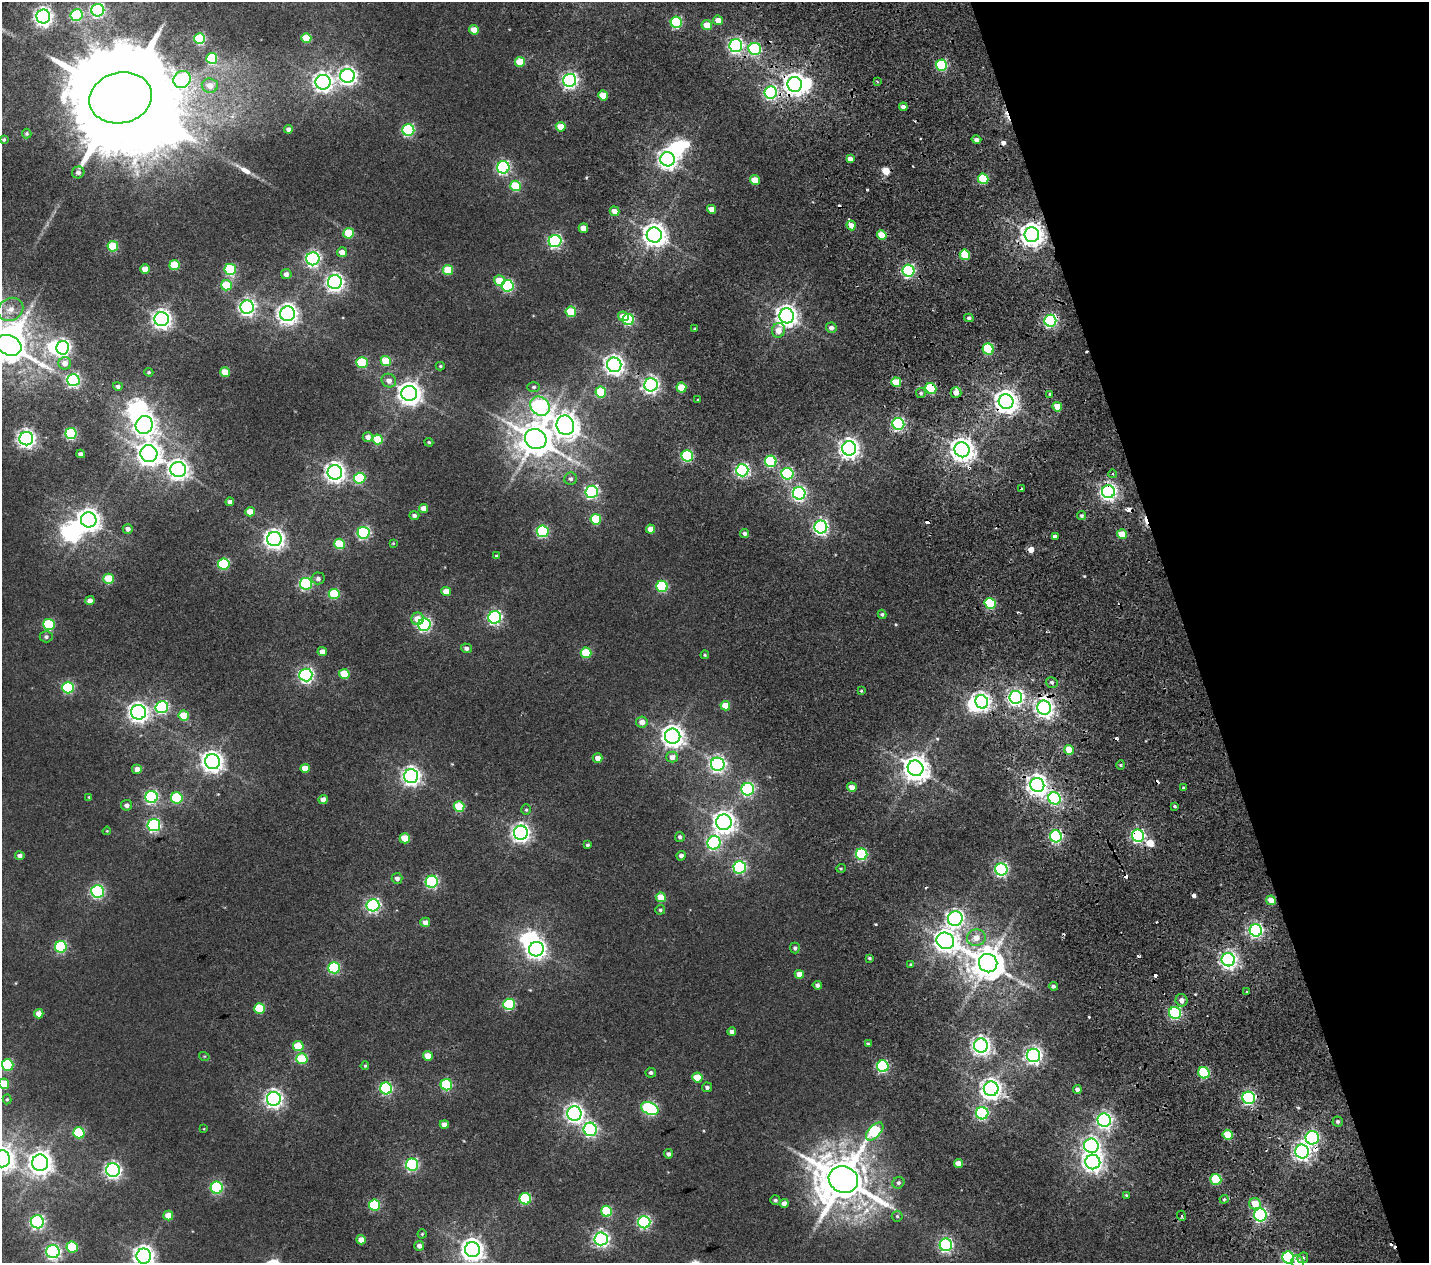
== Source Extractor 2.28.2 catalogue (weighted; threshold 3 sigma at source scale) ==
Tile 12 of 4 x 4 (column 4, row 3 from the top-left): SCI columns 4915-6341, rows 1565-2825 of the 6576 x 5575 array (HDU 1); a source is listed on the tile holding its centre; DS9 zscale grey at full resolution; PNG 1431 x 1265 px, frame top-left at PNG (2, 2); each listed source drawn as its Kron ellipse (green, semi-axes under 4 px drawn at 4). Shown black and unused: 17% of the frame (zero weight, under 2 of 5 exposures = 17% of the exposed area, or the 3 px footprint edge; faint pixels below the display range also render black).
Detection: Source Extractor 2.28.2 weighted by HDU 2 'WHT'; one run over the whole footprint, this tile lists its part. Background 0.0107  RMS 0.0057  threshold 0.0255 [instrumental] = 3 sigma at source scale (4.5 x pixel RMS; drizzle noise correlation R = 1.50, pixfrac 1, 0.0396/0.0396 arcsec/px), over >= 5 px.
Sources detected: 357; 10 inside a brighter object's white glare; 24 cosmic-ray / hot-pixel residue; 1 long thin detection or spike segment (spike, bleed or trail) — neither listed nor drawn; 1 inside a brighter listed object's ellipse — not listed separately; the other 321 listed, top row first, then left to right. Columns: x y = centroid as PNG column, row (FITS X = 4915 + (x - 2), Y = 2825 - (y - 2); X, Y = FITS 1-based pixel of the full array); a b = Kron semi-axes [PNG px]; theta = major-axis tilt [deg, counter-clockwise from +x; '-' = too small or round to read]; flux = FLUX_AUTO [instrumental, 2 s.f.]
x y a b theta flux
98 10 6 6 - 95
77 15 6 6 - 46
43 17 7 7 - 230
718 20 5 4 - 5.5
676 22 5 5 - 53
707 25 5 5 - 8.6
474 30 5 4 - 7.8
306 38 5 5 - 12
200 39 5 5 - 37
736 46 6 6 - 120
755 49 6 6 - 50
212 58 5 5 - 35
520 62 5 5 - 12
942 65 5 5 - 42
347 76 7 7 - 210
182 79 9 8 - 110
570 80 6 6 - 150
877 81 3 2 - 0.57
323 82 7 7 - 270
795 84 7 7 - 400
210 85 8 7 - 4.5
771 92 6 6 - 77
603 95 5 5 - 10
121 98 31 25 13 19000
903 107 4 4 - 2
561 127 5 4 - 6.9
289 129 4 4 - 2.3
408 130 6 6 - 57
27 133 5 4 - 0.84
4 140 3 3 - 0.79
976 140 5 4 - 2.2
668 159 7 7 - 270
850 159 4 4 - 2.5
503 167 6 6 - 84
78 172 6 6 - 1.6
983 179 5 5 - 27
755 180 5 4 - 8.1
516 186 5 5 - 26
712 209 5 4 - 4.7
614 211 5 4 - 4.1
851 225 5 4 - 3.9
583 228 5 4 - 5.8
349 233 5 5 - 16
654 235 7 7 - 440
882 235 5 4 - 9.8
1032 235 7 7 - 420
555 241 6 6 - 86
113 246 5 5 - 21
342 252 5 5 - 4.5
965 255 5 5 - 20
313 259 6 6 - 110
174 265 5 5 - 18
145 269 5 4 - 6.3
230 270 6 5 - 38
448 270 5 5 - 17
908 271 6 6 - 73
286 274 5 5 - 2.3
499 281 5 5 - 11
335 282 7 7 - 200
226 285 5 5 - 21
508 286 6 6 - 55
247 307 7 6 - 160
11 309 13 11 31 6
571 312 5 5 - 21
288 314 7 7 - 290
623 316 5 4 - 4.6
787 316 7 7 - 340
969 318 4 3 - 1.1
162 319 7 7 - 250
628 319 6 5 - 40
1050 321 6 6 - 87
831 328 5 5 - 2.2
695 329 4 3 - 0.58
778 330 7 6 - 5.9
9 345 13 10 -24 1500
63 348 7 6 - 140
988 349 5 5 - 36
386 361 5 5 - 14
362 362 5 5 - 28
65 363 6 6 - 3.9
614 365 7 7 - 260
440 366 4 4 - 0.6
149 372 4 3 - 0.6
225 372 5 5 - 10
73 380 6 6 - 86
389 381 7 6 - 3
896 382 5 5 - 13
651 385 7 6 - 150
118 386 5 4 - 1.3
534 387 6 5 - 1
681 387 5 5 - 12
931 388 6 5 - 31
601 392 5 5 - 21
409 393 8 7 - 430
921 393 5 5 - 1
956 393 5 5 - 3.6
1050 394 3 3 - 2.7
698 400 3 2 - 0.45
1006 402 7 7 - 420
540 406 10 9 - 130
1057 407 5 4 - 7.6
898 424 6 5 - 81
144 425 9 8 - 360
565 425 10 8 -70 540
71 434 6 5 - 48
368 437 5 5 - 3
26 439 7 6 - 210
378 439 5 5 - 17
536 439 11 9 -27 1100
429 442 4 3 - 0.57
849 448 7 7 - 290
962 450 7 7 - 460
81 454 4 4 - 2
149 454 8 8 - 440
687 456 5 5 - 42
771 461 6 5 - 46
178 470 8 7 - 270
742 470 6 6 - 100
335 472 7 7 - 290
787 474 6 6 - 60
1113 474 4 3 - 0.66
360 478 5 5 - 30
571 479 6 6 - 1.4
1021 489 3 2 - 0.55
592 492 6 6 - 81
1108 492 6 6 - 180
799 493 6 6 - 100
230 502 4 4 - 2
424 508 4 4 - 4.8
250 512 5 4 - 7.1
414 515 5 4 - 1.5
1082 516 4 4 - 0.97
596 519 5 5 - 24
89 520 8 7 - 400
821 527 6 6 - 140
128 529 5 4 - 2.3
650 529 4 4 - 4.8
543 531 6 6 - 53
363 533 6 6 - 74
745 534 4 4 - 1.4
1122 534 5 4 - 9.8
1055 537 4 4 - 1.9
274 539 7 7 - 280
393 543 3 3 - 0.4
339 544 5 5 - 20
496 556 4 3 - 0.49
224 564 6 5 - 38
318 578 6 6 - 1.7
109 579 5 5 - 18
306 584 6 6 - 68
662 586 6 5 - 38
446 592 5 4 - 6.6
334 594 5 5 - 25
90 601 4 4 - 3.6
990 603 5 5 - 36
882 614 5 4 - 0.88
495 617 6 6 - 100
418 619 6 6 - 6.2
49 624 6 5 - 35
424 625 6 6 - 94
46 637 6 5 - 1.4
466 648 5 5 - 1.6
322 652 5 4 - 3.4
586 653 5 5 - 22
705 655 4 4 - 0.5
344 674 5 5 - 15
306 675 6 6 - 120
1052 682 6 5 - 1.3
68 688 6 6 - 50
861 691 4 3 - 0.58
1016 697 6 6 - 150
982 702 7 6 - 180
725 706 5 4 - 9.5
162 707 6 6 - 74
1044 708 7 7 - 250
138 712 7 7 - 270
184 715 5 5 - 13
642 722 6 5 - 3.8
673 736 7 7 - 370
1069 750 5 4 - 9.8
672 757 6 5 - 3.3
598 758 5 4 - 3.2
212 762 7 7 - 340
718 764 7 6 - 140
1121 765 5 3 - 0.63
305 768 5 4 - 6.1
916 768 8 7 - 560
137 769 5 5 - 2.7
411 776 7 7 - 230
1037 785 7 7 - 320
852 787 5 4 - 3.8
1183 788 3 3 - 0.65
748 789 6 6 - 71
89 797 4 4 - 0.44
152 797 6 6 - 78
177 798 6 5 - 34
1055 798 6 6 - 70
323 800 4 4 - 3.8
127 805 5 5 - 2
459 807 5 5 - 21
1175 807 3 3 - 3.2
526 810 5 4 - 0.72
724 822 8 7 - 360
154 825 6 6 - 80
107 831 4 3 - 0.4
521 833 7 7 - 230
1056 836 6 6 - 78
1138 836 6 6 - 110
680 837 5 5 - 1.3
405 838 5 5 - 12
714 843 7 6 - 78
587 845 3 3 - 0.95
862 854 6 5 - 48
20 856 4 4 - 2
681 856 4 4 - 2.1
740 867 6 6 - 70
841 868 5 3 - 0.48
1001 869 6 6 - 100
397 878 5 5 - 1.9
432 882 6 6 - 74
97 891 6 6 - 87
661 897 5 5 - 12
1271 900 5 4 - 5.3
373 905 6 6 - 110
660 910 5 4 - 0.92
955 918 7 7 - 170
425 922 5 4 - 3.4
1256 930 6 6 - 110
976 938 9 8 - 4.8
945 941 9 8 - 360
61 947 6 6 - 50
795 948 5 5 - 1.2
536 949 7 7 - 240
870 958 4 3 - 0.76
1228 960 7 6 - 190
988 963 9 9 - 1100
911 965 3 3 - 0.82
334 968 6 6 - 48
799 974 4 4 - 5.5
817 985 5 4 - 2
1053 986 4 4 - 1.2
1247 991 3 3 - 4.7
1181 1000 6 6 - 2.8
509 1004 6 5 - 39
259 1008 5 5 - 20
1175 1013 6 6 - 67
39 1014 5 4 - 5
732 1032 4 4 - 2.6
868 1044 4 4 - 0.65
981 1045 7 7 - 230
298 1046 5 5 - 15
1033 1055 6 6 - 170
204 1056 5 3 - 0.46
428 1056 5 4 - 6.4
302 1059 5 5 - 19
8 1065 6 5 - 36
365 1066 4 3 - 0.58
883 1066 6 5 - 56
651 1073 5 5 - 1.2
1204 1073 6 5 - 39
697 1078 5 5 - 13
4 1084 5 5 - 15
446 1085 6 5 - 38
707 1087 5 5 - 1.3
386 1088 6 6 - 63
991 1089 7 7 - 300
1077 1090 4 4 - 1.9
1249 1098 6 6 - 100
7 1099 5 4 - 0.62
274 1099 7 7 - 200
650 1109 9 6 -25 77
982 1113 6 6 - 68
574 1114 7 7 - 220
1104 1120 7 6 - 150
1338 1122 5 5 - 1.2
444 1125 4 4 - 3.7
204 1129 4 3 - 0.36
590 1129 7 6 - 100
875 1131 11 6 47 40
79 1133 6 5 - 31
1228 1135 5 5 - 12
1312 1138 6 6 - 96
1091 1146 7 7 - 180
1302 1151 7 6 - 210
668 1154 4 4 - 1.3
2 1159 8 8 - 430
1093 1162 7 7 - 280
40 1163 8 8 - 430
958 1163 4 4 - 4.6
412 1164 6 6 - 76
113 1170 7 7 - 160
1216 1179 5 5 - 28
843 1180 15 13 -19 2400
898 1183 6 5 - 1.2
217 1188 6 6 - 59
1126 1195 4 3 - 0.49
525 1199 6 5 - 39
1224 1199 4 4 - 0.75
775 1200 5 4 - 0.95
784 1203 4 4 - 2.4
1255 1204 6 5 - 8.4
375 1205 6 5 - 34
607 1211 5 5 - 25
168 1215 5 5 - 6.5
1260 1215 6 6 - 97
897 1216 5 5 - 0.88
1182 1216 5 3 - 0.65
37 1222 6 6 - 120
644 1222 6 6 - 73
422 1234 4 4 - 0.59
601 1239 6 6 - 140
361 1240 5 4 - 4.9
946 1245 6 6 - 100
419 1246 5 5 - 2.2
72 1247 6 5 - 25
472 1250 7 7 - 370
53 1252 7 6 - 130
144 1256 7 7 - 340
1288 1257 6 6 - 57
1303 1258 6 5 - 1
1298 1262 6 6 - 5.1
Overlapping masked pixels (flux is a lower limit): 10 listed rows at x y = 795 84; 1050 321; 931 388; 1006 402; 1108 492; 990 603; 1044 708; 1138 836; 1175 1013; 1249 1098
Isophote crosses this tile's border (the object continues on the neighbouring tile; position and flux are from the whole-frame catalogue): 6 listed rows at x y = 9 345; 4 1084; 2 1159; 144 1256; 1288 1257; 1298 1262